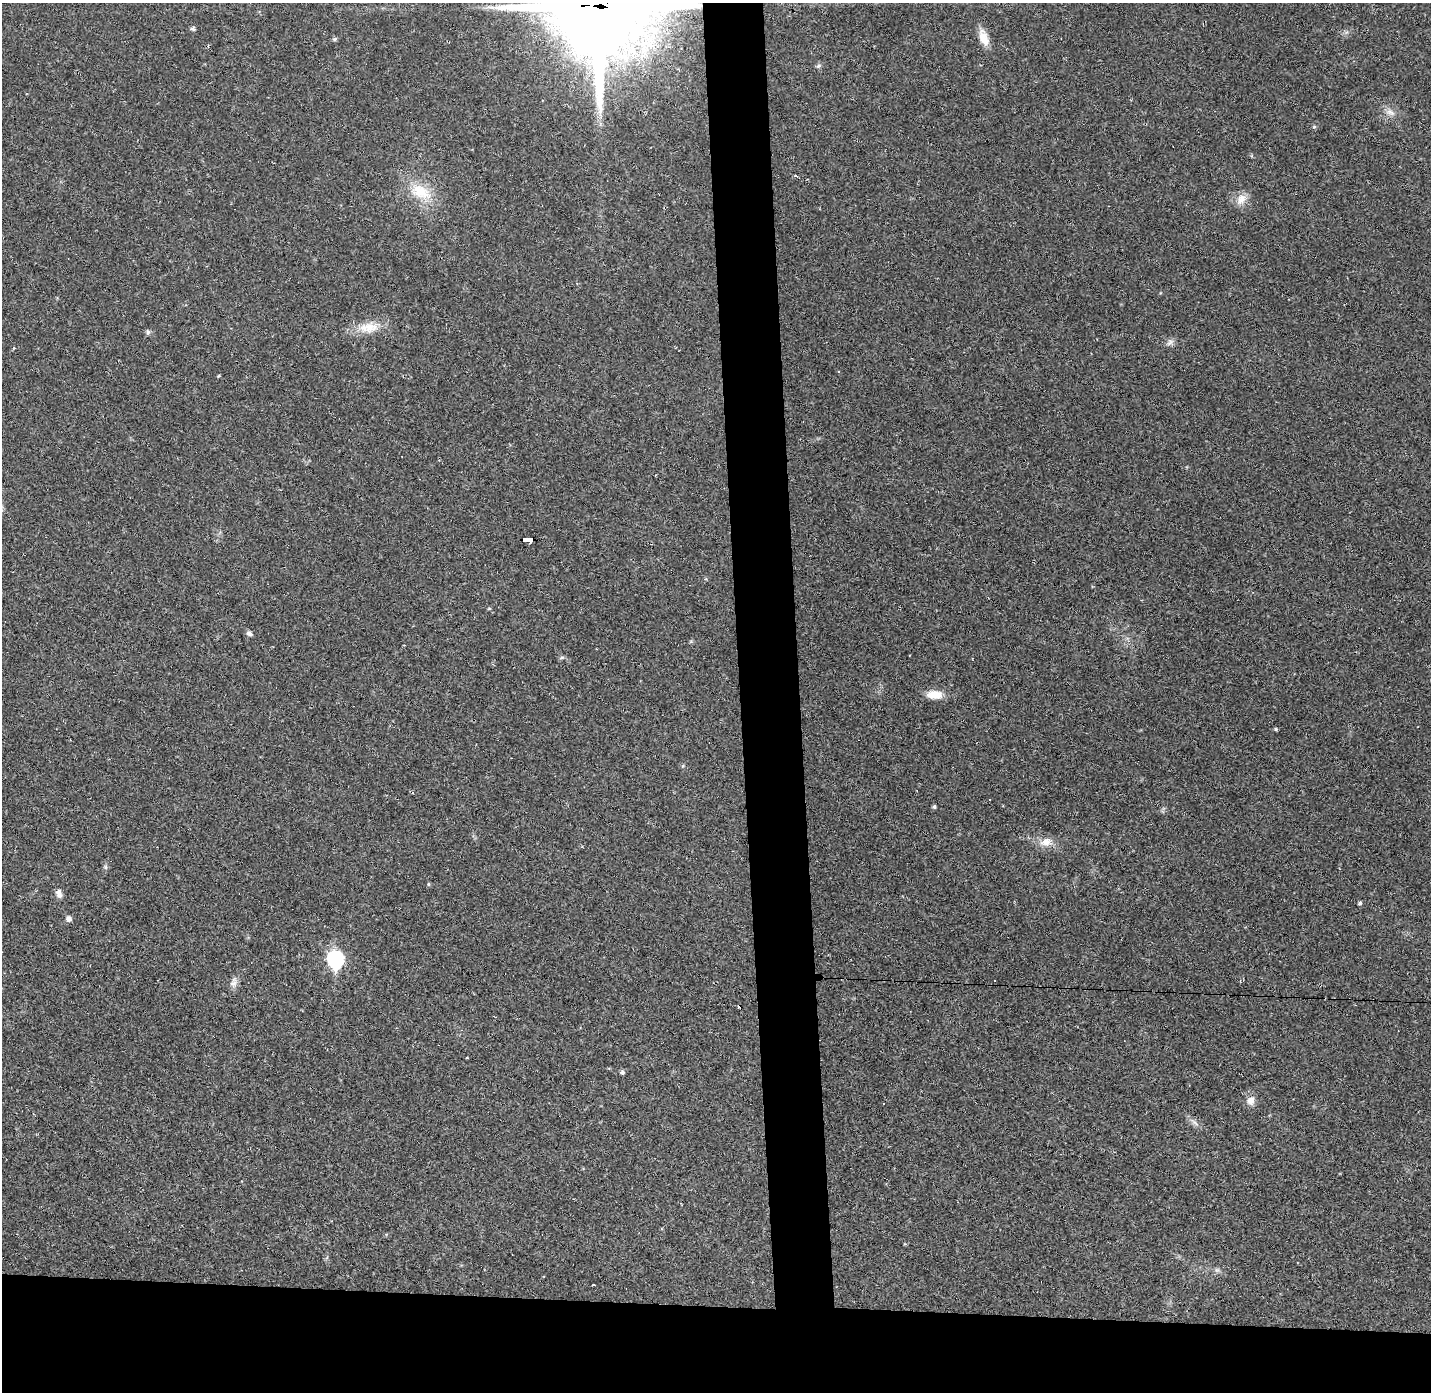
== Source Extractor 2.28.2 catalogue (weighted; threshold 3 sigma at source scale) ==
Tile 8 of 3 x 3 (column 2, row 3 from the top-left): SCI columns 1429-2857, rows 42-1431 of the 4285 x 4255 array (HDU 1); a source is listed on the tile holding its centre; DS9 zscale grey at full resolution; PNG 1433 x 1394 px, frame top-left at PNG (2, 3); no overlay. Shown black and unused: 10% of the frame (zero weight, under 2 of 3 exposures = <1% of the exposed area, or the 3 px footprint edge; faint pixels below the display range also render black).
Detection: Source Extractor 2.28.2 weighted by HDU 2 'WHT'; one run over the whole footprint, this tile lists its part. Background 0.0431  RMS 0.0043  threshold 0.0193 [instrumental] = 3 sigma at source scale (4.5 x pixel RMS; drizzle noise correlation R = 1.50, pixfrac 1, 0.05/0.05 arcsec/px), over >= 5 px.
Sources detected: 35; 3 cosmic-ray / hot-pixel residue — not listed; the other 32 listed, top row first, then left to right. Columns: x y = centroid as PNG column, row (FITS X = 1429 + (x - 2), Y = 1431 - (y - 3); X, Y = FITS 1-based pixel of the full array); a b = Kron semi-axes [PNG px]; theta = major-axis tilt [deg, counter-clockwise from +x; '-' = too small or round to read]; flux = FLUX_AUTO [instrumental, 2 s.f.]
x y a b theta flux
598 7 34 32 -64 6000
193 29 6 4 -26 0.93
984 38 22 10 -67 5.1
334 39 6 5 - 0.68
818 66 6 4 44 0.76
1390 112 12 6 -16 2.1
1314 127 5 5 - 0.58
420 192 28 16 -23 13
1241 199 15 11 67 4.2
369 327 30 14 6 8.6
148 332 7 5 -72 0.79
1170 343 12 5 45 1.4
529 540 10 4 -2 53
489 608 5 3 - 0.4
249 633 7 5 -24 1.3
562 657 6 4 18 0.66
934 695 19 9 -1 5.9
1276 729 5 3 - 0.43
934 807 5 4 - 0.66
1046 842 16 11 15 4.2
106 867 6 4 -90 0.74
428 884 5 3 - 0.4
59 893 12 7 -76 1.9
1360 903 5 4 - 0.67
69 919 7 7 - 1.4
335 959 9 8 - 60
234 980 7 4 -72 1.2
739 1007 3 2 - 0.65
467 1058 3 2 - 0.38
622 1072 6 5 - 0.84
1251 1100 11 10 - 2.9
883 1104 3 3 - 0.59
Overlapping masked pixels (flux is a lower limit): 2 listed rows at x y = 598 7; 529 540
Isophote crosses this tile's border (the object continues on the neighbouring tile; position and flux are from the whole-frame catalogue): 1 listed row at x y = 598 7